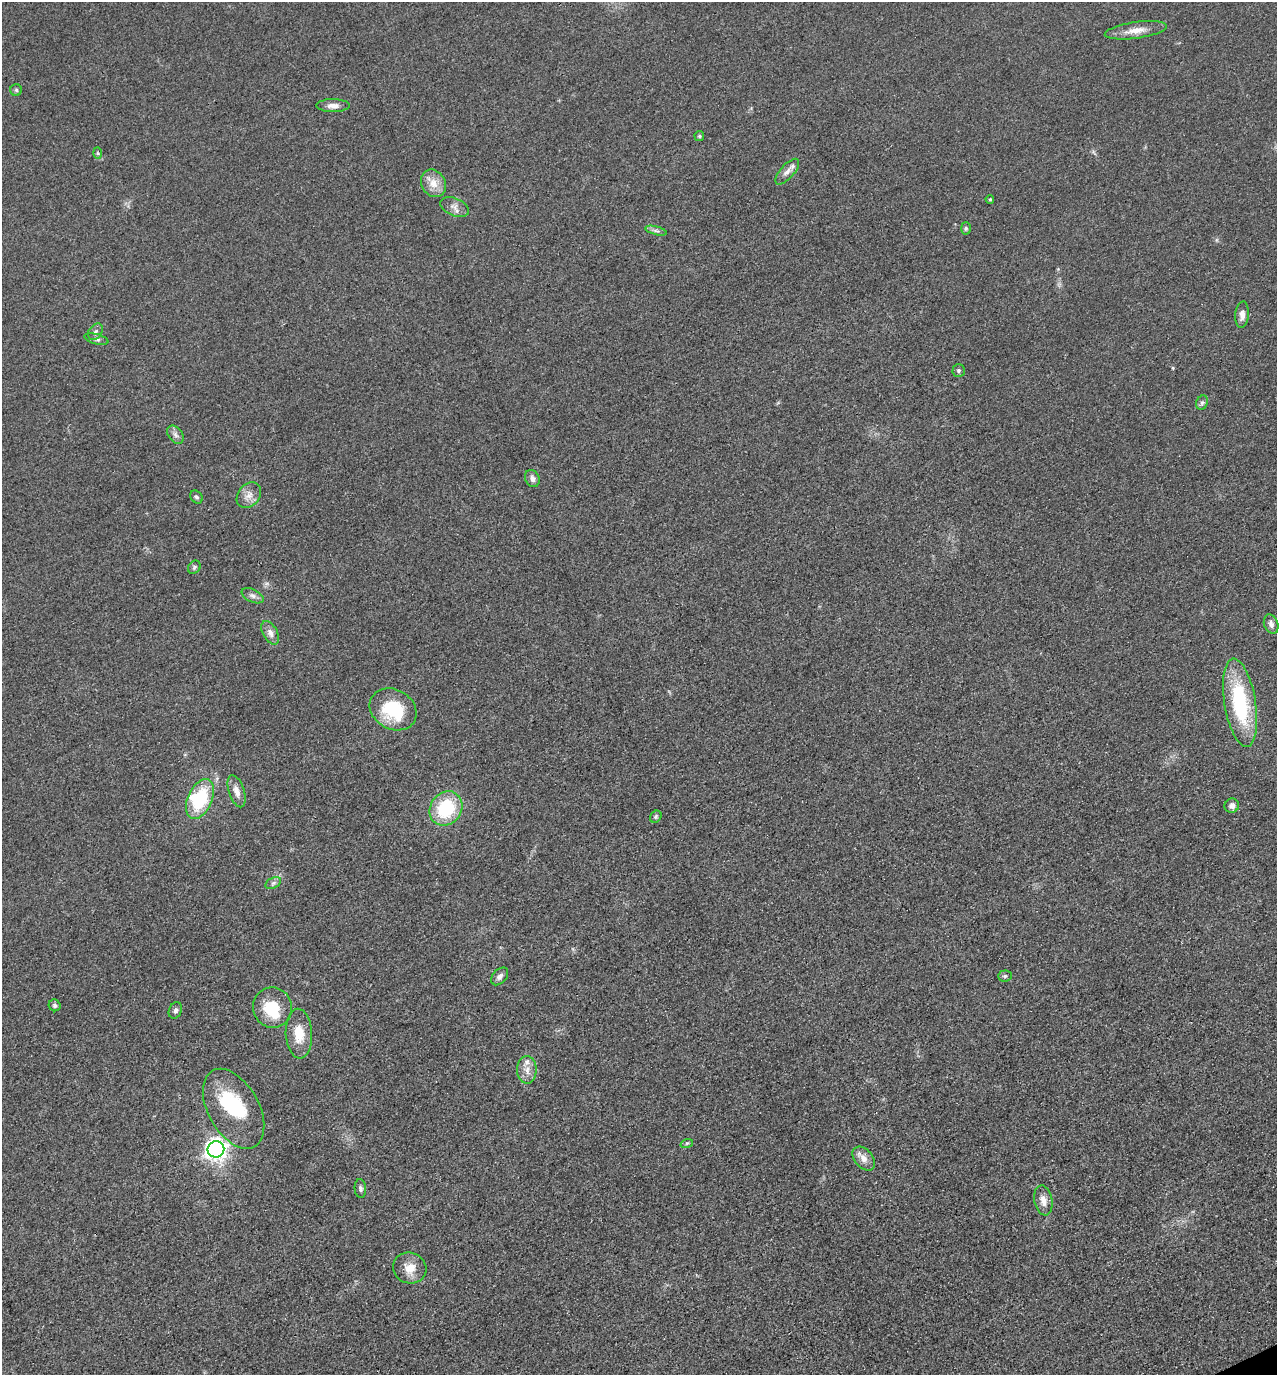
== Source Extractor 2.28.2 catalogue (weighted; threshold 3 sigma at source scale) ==
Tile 6 of 4 x 4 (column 2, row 2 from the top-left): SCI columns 1465-2739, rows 2832-4204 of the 5608 x 5664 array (HDU 1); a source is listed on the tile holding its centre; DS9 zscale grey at full resolution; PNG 1279 x 1377 px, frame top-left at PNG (2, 2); each listed source drawn as its Kron ellipse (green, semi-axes under 4 px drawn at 4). Shown black and unused: <1% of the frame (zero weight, under 3 of 4 exposures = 7% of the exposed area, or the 3 px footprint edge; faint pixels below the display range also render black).
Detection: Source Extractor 2.28.2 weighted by HDU 2 'WHT'; one run over the whole footprint, this tile lists its part. Background 0.049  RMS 0.0096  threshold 0.0433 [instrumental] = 3 sigma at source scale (4.5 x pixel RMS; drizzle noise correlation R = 1.50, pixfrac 1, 0.05/0.05 arcsec/px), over >= 5 px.
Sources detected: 51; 5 inside a brighter listed object's ellipse — not listed separately; the other 46 listed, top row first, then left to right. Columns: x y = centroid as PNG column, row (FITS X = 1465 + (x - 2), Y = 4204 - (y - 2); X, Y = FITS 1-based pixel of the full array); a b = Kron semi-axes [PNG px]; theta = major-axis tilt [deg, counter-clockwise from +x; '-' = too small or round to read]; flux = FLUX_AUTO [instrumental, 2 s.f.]
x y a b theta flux
1136 30 31 8 8 13
16 90 6 5 - 2
333 106 16 6 0 6.2
699 136 5 5 - 1.2
98 153 6 4 -88 1.3
787 172 16 7 49 5.4
433 183 14 12 -59 12
990 199 4 3 - 1.2
455 207 15 8 -23 6.4
966 228 6 5 - 1.8
656 231 11 3 -15 2.6
1242 315 13 7 85 6.4
95 332 9 6 56 3.4
96 339 12 5 -14 2.9
959 370 6 6 - 2.1
1202 403 7 5 68 2.5
175 435 10 7 -51 3.9
532 478 9 7 -64 4.6
249 495 14 10 52 8.4
196 497 7 5 -49 2.2
194 567 7 5 49 1.9
253 596 12 6 -25 4
1271 624 10 7 -69 4.2
270 633 13 7 -61 5.6
1240 703 44 15 -81 90
393 709 24 19 -29 51
237 791 17 7 -72 7.7
200 799 21 12 66 56
1232 806 7 7 - 4.3
446 808 18 15 53 57
656 817 6 5 - 1.6
273 883 8 5 26 2.7
500 976 10 6 49 4
1005 976 7 5 2 2
55 1005 6 5 - 2.3
272 1008 20 19 - 32
175 1010 8 6 67 2.8
299 1034 25 13 -87 21
527 1070 14 10 -89 8
234 1109 43 25 -61 70
687 1143 6 4 19 1.6
216 1149 8 8 - 580
864 1159 14 9 -49 7.8
360 1188 9 6 -84 2.6
1043 1200 15 9 -78 8.6
410 1268 17 15 -16 14